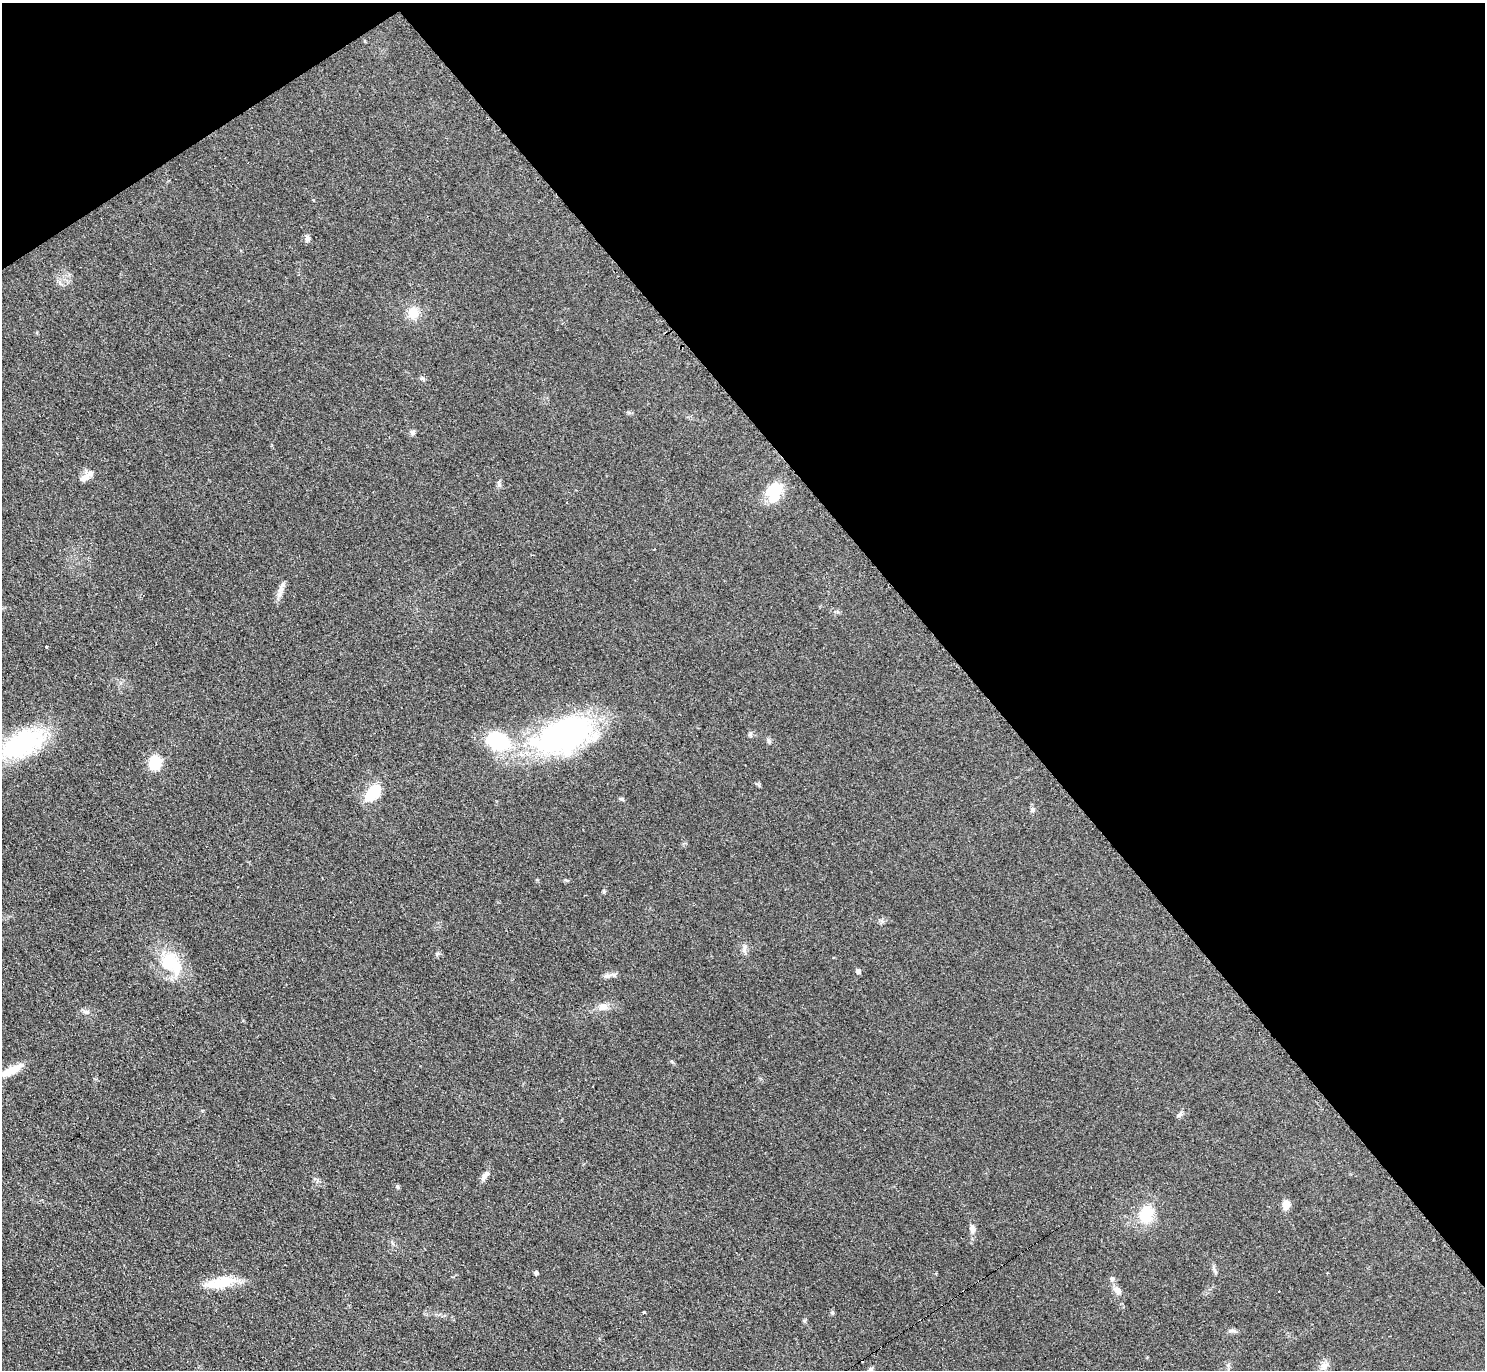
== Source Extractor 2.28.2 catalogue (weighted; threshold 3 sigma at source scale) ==
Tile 3 of 4 x 4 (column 3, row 1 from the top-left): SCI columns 2971-4453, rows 4265-5632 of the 5951 x 5939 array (HDU 1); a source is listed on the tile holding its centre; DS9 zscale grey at full resolution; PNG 1487 x 1372 px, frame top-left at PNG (2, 3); no overlay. Shown black and unused: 37% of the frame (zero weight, under 2 of 3 exposures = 2% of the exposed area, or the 3 px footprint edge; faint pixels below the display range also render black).
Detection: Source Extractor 2.28.2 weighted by HDU 2 'WHT'; one run over the whole footprint, this tile lists its part. Background 0.14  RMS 0.013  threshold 0.0567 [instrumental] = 3 sigma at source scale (4.5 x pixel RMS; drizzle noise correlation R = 1.50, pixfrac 1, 0.05/0.05 arcsec/px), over >= 5 px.
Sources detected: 43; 2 cosmic-ray / hot-pixel residue — not listed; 2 inside a brighter listed object's ellipse — not listed separately; the other 39 listed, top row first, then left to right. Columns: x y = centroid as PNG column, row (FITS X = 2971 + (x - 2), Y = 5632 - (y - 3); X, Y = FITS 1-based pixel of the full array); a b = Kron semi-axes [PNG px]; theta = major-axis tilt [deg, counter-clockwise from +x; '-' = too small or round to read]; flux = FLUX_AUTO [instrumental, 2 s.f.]
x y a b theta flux
307 238 7 6 - 4.7
413 313 13 11 90 20
422 378 7 4 -18 1.9
413 432 7 6 - 3.4
85 478 14 9 37 8.2
774 492 20 14 78 42
654 549 3 2 - 0.86
282 587 18 7 72 7.8
46 647 3 3 - 2.9
750 734 8 5 -84 2.4
563 736 76 39 20 270
23 743 53 27 25 130
155 763 11 9 78 48
374 792 14 9 52 50
622 799 7 4 -18 2
1032 810 7 6 - 3.1
604 891 6 4 -72 1.4
744 948 13 5 75 4.6
171 963 33 22 -43 58
858 971 5 4 - 5.3
607 976 9 7 9 4.6
603 1007 12 10 -3 9.6
11 1070 28 8 26 23
1180 1114 10 5 44 3.2
485 1176 16 6 56 6.3
397 1186 7 4 -59 1.7
1286 1205 9 8 - 11
1146 1214 21 15 71 38
972 1229 11 7 -83 5.8
1215 1270 10 3 -69 2.4
536 1273 4 4 - 3.3
1112 1279 8 6 -83 3.4
220 1282 39 12 10 38
1117 1290 11 8 -39 7.7
644 1312 3 3 - 8.9
833 1313 6 4 89 1.8
1232 1331 12 4 0 3.3
1324 1366 14 9 30 8
870 1369 8 5 30 2.6
Isophote crosses this tile's border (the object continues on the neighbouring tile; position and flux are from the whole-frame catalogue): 3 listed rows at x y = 23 743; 11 1070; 870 1369
Unlisted compact peaks at least as high as the median listed source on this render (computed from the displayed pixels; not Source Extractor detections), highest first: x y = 499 485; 759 785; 804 1321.